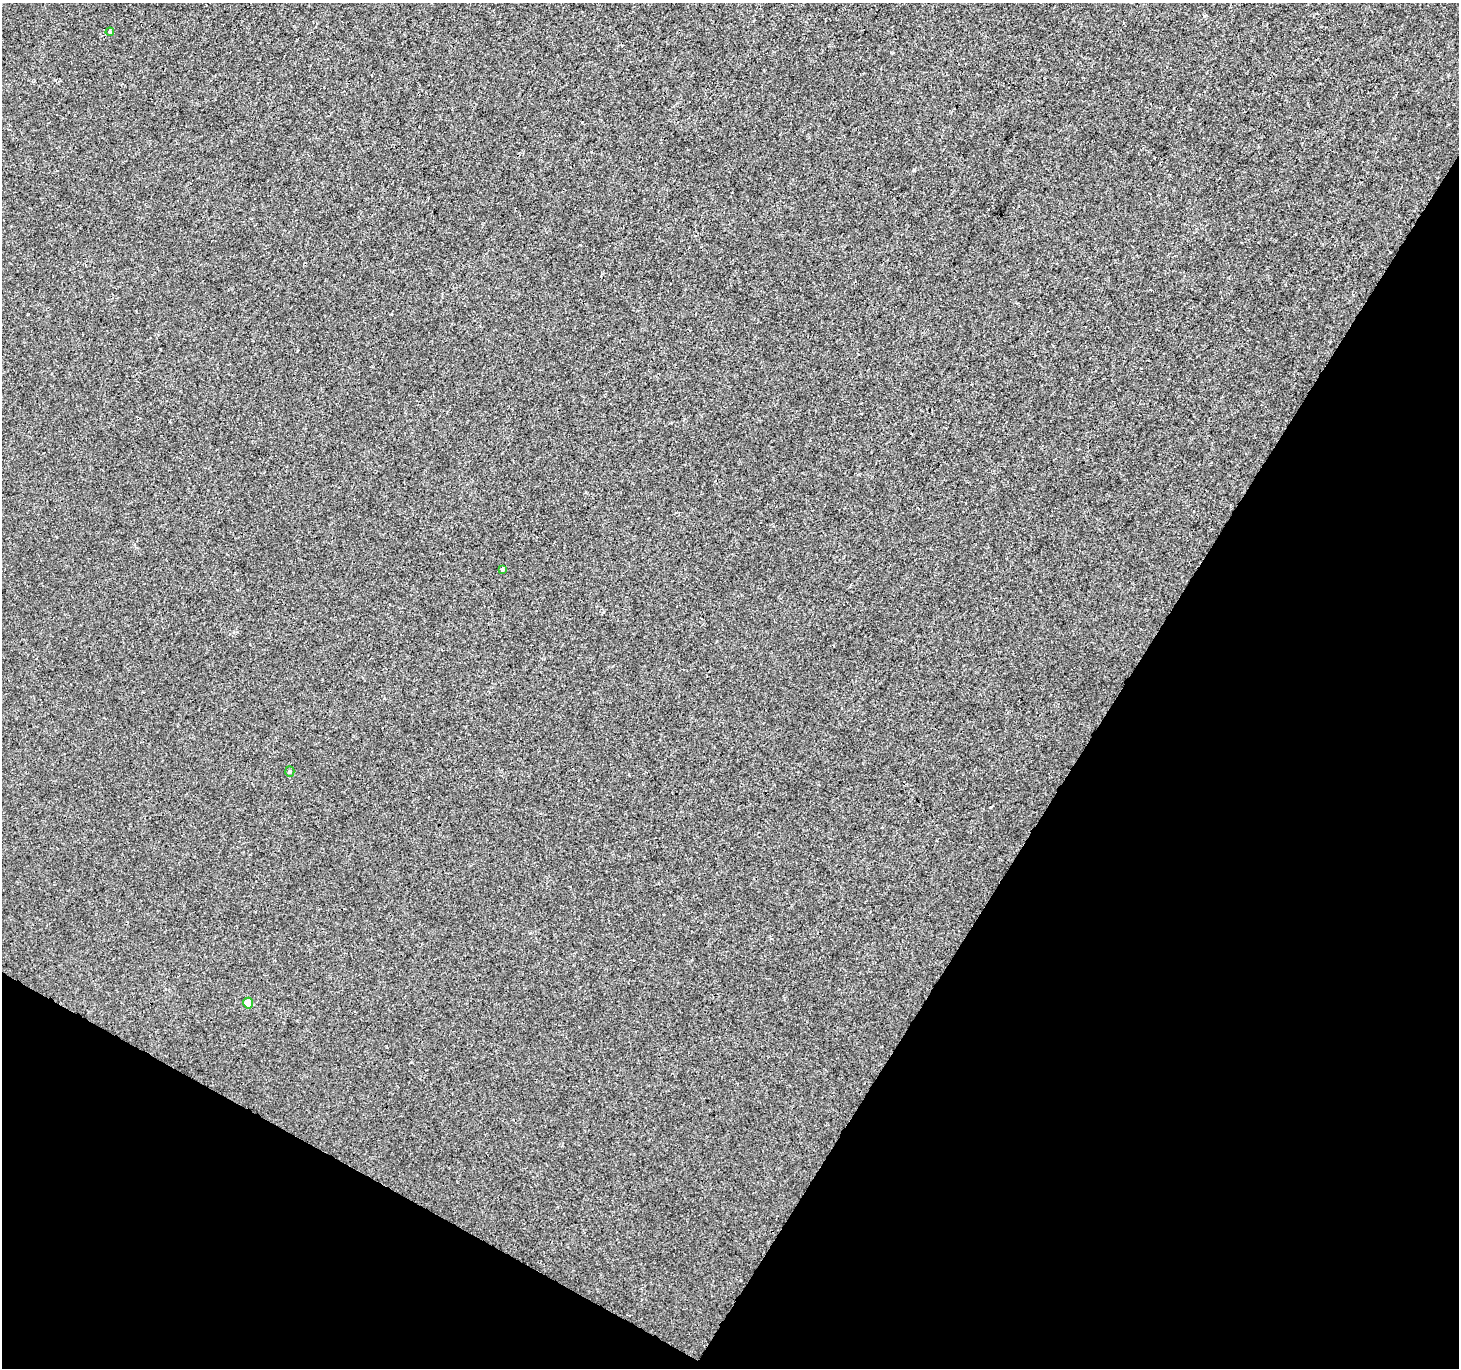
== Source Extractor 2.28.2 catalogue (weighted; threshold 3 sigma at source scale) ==
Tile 15 of 4 x 4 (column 3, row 4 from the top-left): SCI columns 2917-4373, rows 196-1561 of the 5840 x 5921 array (HDU 1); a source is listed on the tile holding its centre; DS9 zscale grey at full resolution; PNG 1461 x 1370 px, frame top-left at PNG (2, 3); each listed source drawn as its Kron ellipse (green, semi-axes under 4 px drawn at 4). Shown black and unused: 30% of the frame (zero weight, under 3 of 4 exposures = <1% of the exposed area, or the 3 px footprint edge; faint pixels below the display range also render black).
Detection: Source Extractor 2.28.2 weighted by HDU 2 'WHT'; one run over the whole footprint, this tile lists its part. Background 4.50e-04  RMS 0.0016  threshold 0.00725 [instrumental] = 3 sigma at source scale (4.5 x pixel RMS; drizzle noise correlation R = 1.50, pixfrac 1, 0.0396/0.0396 arcsec/px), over >= 5 px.
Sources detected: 4; all 4 listed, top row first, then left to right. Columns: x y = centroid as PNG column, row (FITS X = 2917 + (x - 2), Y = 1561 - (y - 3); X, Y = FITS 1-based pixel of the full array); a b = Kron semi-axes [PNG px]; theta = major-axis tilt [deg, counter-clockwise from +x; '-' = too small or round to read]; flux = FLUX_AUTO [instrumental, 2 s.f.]
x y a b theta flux
110 32 4 3 - 0.15
502 569 4 3 - 0.26
290 772 5 4 - 0.22
248 1003 5 5 - 3.7